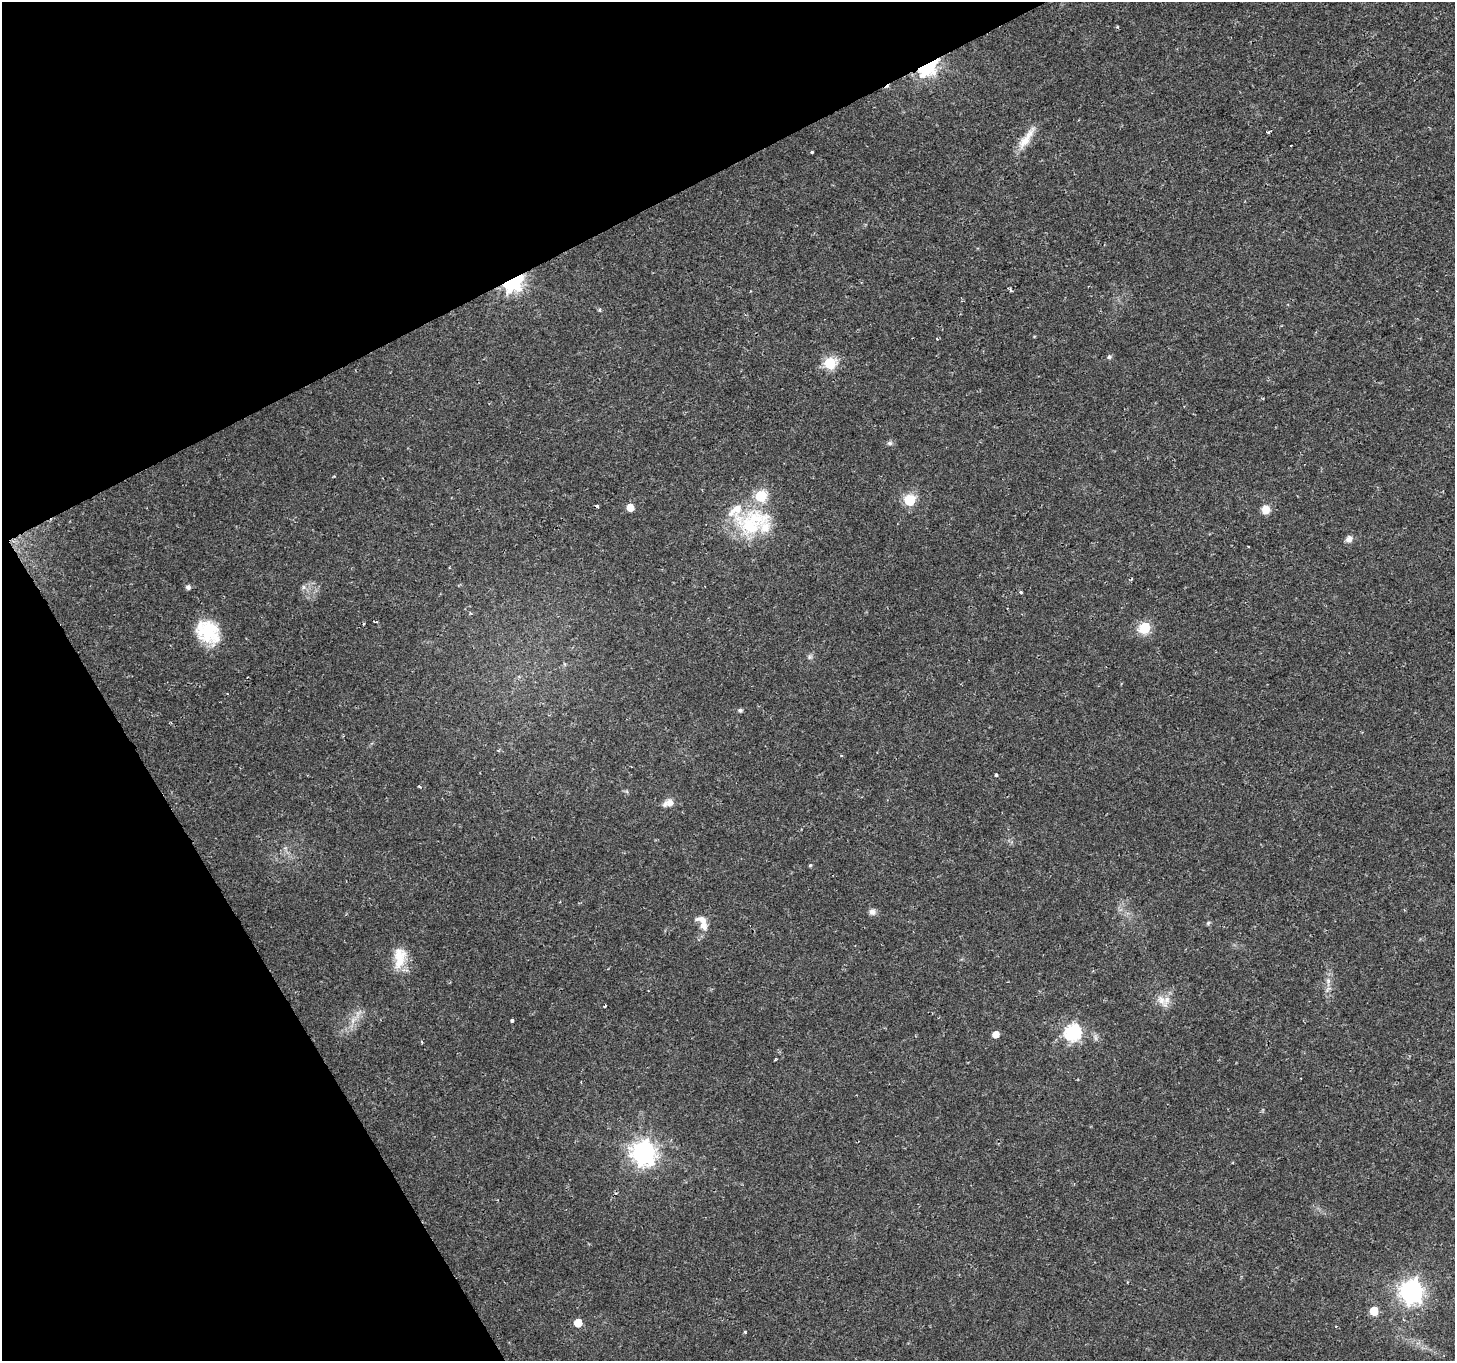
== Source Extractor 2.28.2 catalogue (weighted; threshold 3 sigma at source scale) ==
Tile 5 of 4 x 4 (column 1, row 2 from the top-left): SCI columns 1-1453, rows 2825-4183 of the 5817 x 5709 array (HDU 1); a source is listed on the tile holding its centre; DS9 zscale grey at full resolution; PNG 1457 x 1363 px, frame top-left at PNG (2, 2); no overlay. Shown black and unused: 25% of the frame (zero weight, under 2 of 3 exposures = <1% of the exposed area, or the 3 px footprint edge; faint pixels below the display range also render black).
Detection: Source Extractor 2.28.2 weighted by HDU 2 'WHT'; one run over the whole footprint, this tile lists its part. Background 0.0332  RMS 0.0032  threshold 0.0143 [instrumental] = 3 sigma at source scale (4.5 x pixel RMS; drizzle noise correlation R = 1.50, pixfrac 1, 0.0396/0.0396 arcsec/px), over >= 5 px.
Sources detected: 57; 4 cosmic-ray / hot-pixel residue — not listed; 4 inside a brighter listed object's ellipse — not listed separately; the other 49 listed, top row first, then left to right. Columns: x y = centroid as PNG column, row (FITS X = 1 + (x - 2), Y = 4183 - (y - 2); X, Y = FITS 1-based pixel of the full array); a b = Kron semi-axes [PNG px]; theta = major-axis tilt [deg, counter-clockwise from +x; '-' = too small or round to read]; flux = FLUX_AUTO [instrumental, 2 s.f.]
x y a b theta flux
927 66 12 7 21 34
1269 132 4 2 - 0.59
1026 139 33 9 55 5
812 152 3 3 - 0.6
512 281 8 6 31 150
1011 291 5 4 - 0.59
937 339 3 2 - 0.28
1109 357 6 5 - 0.72
830 363 6 6 - 31
890 443 8 6 0 0.78
761 496 6 6 - 28
910 500 6 6 - 25
630 507 5 5 - 4.3
1266 509 9 9 - 3.2
753 523 50 32 17 24
1349 539 7 6 - 2.1
1248 547 3 2 - 0.25
188 587 5 5 - 0.99
1021 592 4 3 - 0.47
376 622 4 3 - 0.34
364 624 4 3 - 0.49
1145 627 7 7 - 13
207 630 28 24 -58 14
810 657 6 6 - 0.71
740 710 5 4 - 0.73
631 766 3 2 - 0.25
996 775 4 3 - 0.71
419 786 4 3 - 0.4
670 802 12 11 - 2.3
810 865 5 4 - 0.35
872 912 8 8 - 1.4
1208 923 6 4 46 0.46
704 926 14 10 -70 2.6
399 958 31 15 83 7.2
1328 981 6 6 - 0.9
1162 1001 20 9 -53 3.1
605 1006 3 3 - 0.54
512 1020 3 3 - 1.1
353 1021 7 4 -72 0.98
1072 1033 7 7 - 76
996 1034 5 5 - 3.3
422 1042 5 3 - 0.29
775 1060 4 3 - 0.29
643 1152 8 8 - 260
1411 1292 9 8 - 230
1374 1311 5 5 - 8.7
578 1323 5 5 - 5.8
1336 1326 4 2 - 0.25
745 1332 4 3 - 0.38
Overlapping masked pixels (flux is a lower limit): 2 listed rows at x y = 927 66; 512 281